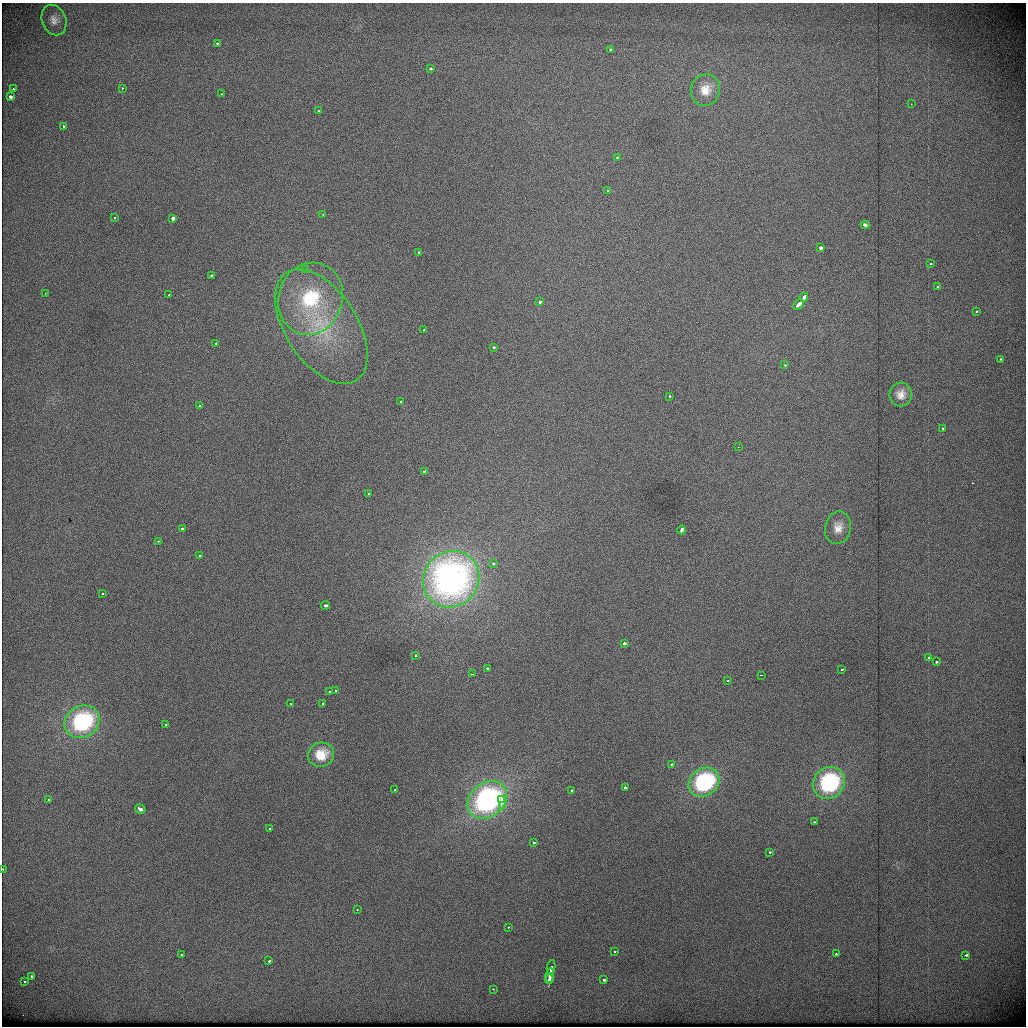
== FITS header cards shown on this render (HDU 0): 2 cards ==
NAXIS1  =                 1024          /
NAXIS2  =                 1024          /

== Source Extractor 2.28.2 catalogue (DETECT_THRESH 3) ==
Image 1024 x 1024 px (HDU 0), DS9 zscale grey, 1 PNG px = 1 image px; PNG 1028 x 1028 px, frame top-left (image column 1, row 1024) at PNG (2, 3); each listed source drawn as its Kron ellipse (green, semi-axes under 4 px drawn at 4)
Background 443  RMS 1.9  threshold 5.65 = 3 sigma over >= 5 px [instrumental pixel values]
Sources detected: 100; all 100 listed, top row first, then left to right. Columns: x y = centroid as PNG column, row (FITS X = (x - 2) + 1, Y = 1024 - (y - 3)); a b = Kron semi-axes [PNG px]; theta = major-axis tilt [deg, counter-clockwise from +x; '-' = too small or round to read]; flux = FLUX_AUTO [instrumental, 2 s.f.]
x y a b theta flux
54 20 16 12 -67 1100
217 43 3 3 - 470
610 50 3 3 - 450
430 69 3 3 - 460
122 88 3 3 - 310
13 89 3 3 - 550
705 90 16 14 73 1900
221 94 3 2 - 180
10 97 3 3 - 1900
911 104 3 2 - 110
318 111 3 2 - 220
64 126 4 3 - 1000
617 157 3 3 - 280
608 190 3 3 - 170
323 215 3 2 - 180
114 218 3 3 - 560
173 218 3 3 - 3400
865 225 4 3 - 1300
821 248 3 3 - 2100
419 253 4 3 - 1200
930 264 3 2 - 180
306 269 4 3 - 260
211 276 3 3 - 700
937 287 3 3 - 270
45 293 2 2 - 110
169 295 3 3 - 2500
804 297 4 3 - 1400
311 299 36 32 73 13000
540 301 3 3 - 1100
798 304 6 3 47 1600
976 311 3 2 - 160
321 327 64 36 -57 16000
424 330 3 3 - 230
216 343 3 3 - 460
493 347 3 3 - 890
1001 359 3 3 - 310
785 365 3 2 - 220
901 395 12 11 - 1100
669 396 3 2 - 260
401 402 3 3 - 250
200 405 3 2 - 150
943 429 3 3 - 390
738 447 2 2 - 77
424 472 3 3 - 190
368 493 3 3 - 290
838 528 16 13 79 1500
182 529 3 3 - 1400
682 530 4 3 - 1200
158 541 3 2 - 280
200 556 3 3 - 260
493 563 3 3 - 580
451 579 29 27 45 50000
102 593 3 2 - 270
326 605 4 3 - 1200
624 643 3 3 - 2100
415 655 3 3 - 290
928 658 3 3 - 590
936 662 3 3 - 310
487 669 3 3 - 380
842 669 3 3 - 940
472 674 3 3 - 180
761 675 3 2 - 350
728 681 3 2 - 120
335 691 3 3 - 250
329 692 3 2 - 260
290 703 2 2 - 150
323 704 3 3 - 400
82 722 18 15 30 12000
166 724 3 2 - 150
321 755 13 12 - 2000
672 764 3 3 - 1300
704 782 16 13 35 11000
829 783 17 15 46 13000
625 787 3 3 - 460
394 790 3 2 - 180
571 791 3 3 - 1700
48 799 3 3 - 370
502 799 3 3 - 850
487 800 22 17 39 30000
502 805 4 3 - 1400
140 809 5 3 - 2400
814 822 3 2 - 240
269 829 3 2 - 370
534 843 3 3 - 630
770 852 3 3 - 260
2 869 2 2 - 810
357 910 3 2 - 190
508 927 3 3 - 200
614 951 3 2 - 220
181 954 3 3 - 580
836 954 3 3 - 280
966 955 4 3 - 820
269 961 3 2 - 680
551 967 7 3 81 1500
550 975 7 3 83 2300
32 976 3 3 - 400
549 979 5 3 - 1200
604 980 3 3 - 650
24 981 3 3 - 360
493 989 3 2 - 160
At the frame edge (FLAGS 8, measured only in part): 1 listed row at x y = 2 869